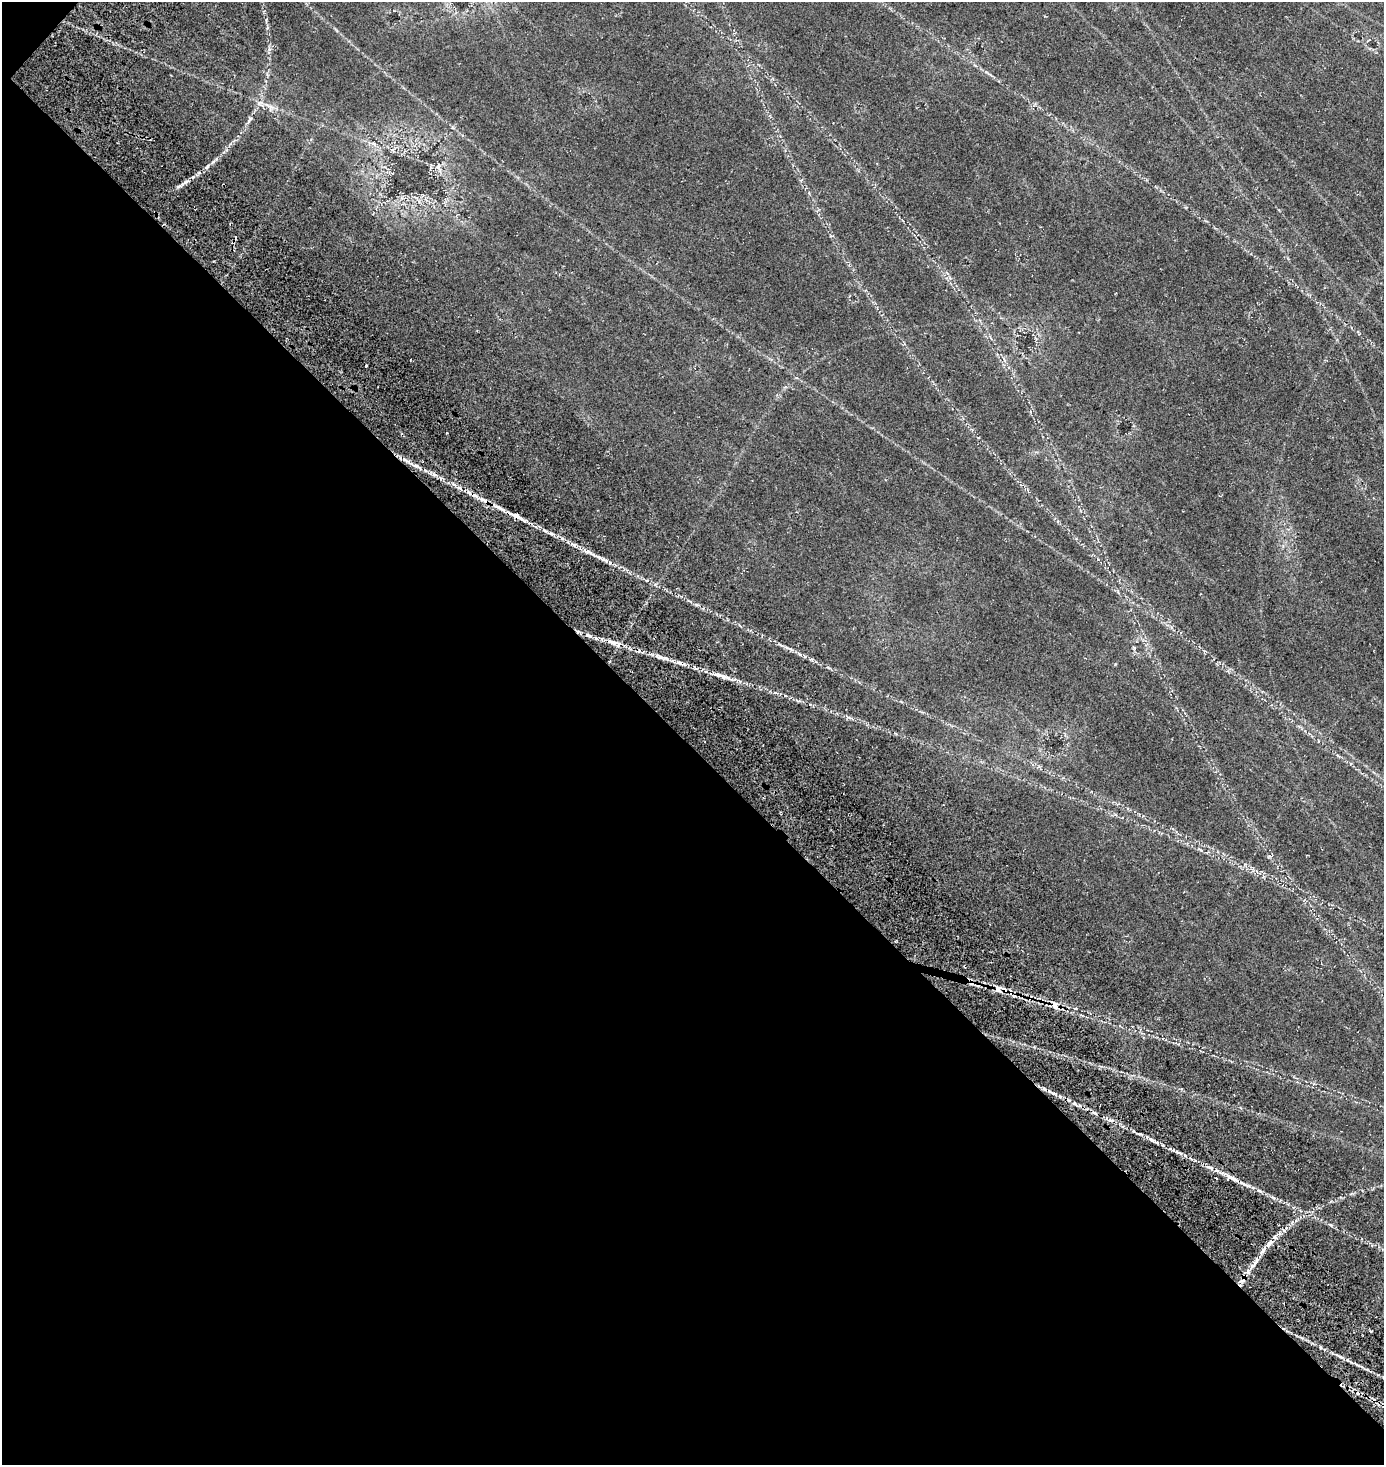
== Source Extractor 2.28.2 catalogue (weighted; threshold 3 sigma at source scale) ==
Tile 9 of 4 x 4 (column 1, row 3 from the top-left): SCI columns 280-1661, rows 1713-3175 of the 6331 x 6330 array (HDU 1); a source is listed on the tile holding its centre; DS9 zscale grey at full resolution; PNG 1386 x 1467 px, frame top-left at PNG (2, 2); no overlay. Shown black and unused: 49% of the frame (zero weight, under 3 of 5 exposures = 11% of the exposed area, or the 3 px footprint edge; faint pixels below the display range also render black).
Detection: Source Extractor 2.28.2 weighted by HDU 2 'WHT'; one run over the whole footprint, this tile lists its part. Background 0.14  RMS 0.026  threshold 0.115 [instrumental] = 3 sigma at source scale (4.5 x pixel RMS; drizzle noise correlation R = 1.50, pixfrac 1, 0.05/0.05 arcsec/px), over >= 5 px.
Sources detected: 18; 3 cosmic-ray / hot-pixel residue — not listed; the other 15 listed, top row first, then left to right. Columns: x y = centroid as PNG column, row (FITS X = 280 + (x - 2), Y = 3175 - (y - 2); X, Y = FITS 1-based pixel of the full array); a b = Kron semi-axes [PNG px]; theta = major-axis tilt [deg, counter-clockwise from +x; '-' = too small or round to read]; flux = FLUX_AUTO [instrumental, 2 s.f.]
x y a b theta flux
438 166 7 4 46 5.5
366 366 3 2 - 2.8
484 500 17 4 -21 15
517 515 6 4 -31 41
588 635 8 3 -19 5.3
612 642 15 5 -15 16
660 657 14 5 -20 14
720 675 24 4 -17 22
998 989 8 5 -43 19
1055 1005 9 6 -38 20
1150 1139 8 4 -36 7.2
1210 1168 11 4 -22 9
1229 1176 20 5 -30 21
1269 1243 16 6 51 19
1248 1271 7 4 71 6.2
Overlapping masked pixels (flux is a lower limit): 5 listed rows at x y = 484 500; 517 515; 998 989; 1055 1005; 1229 1176